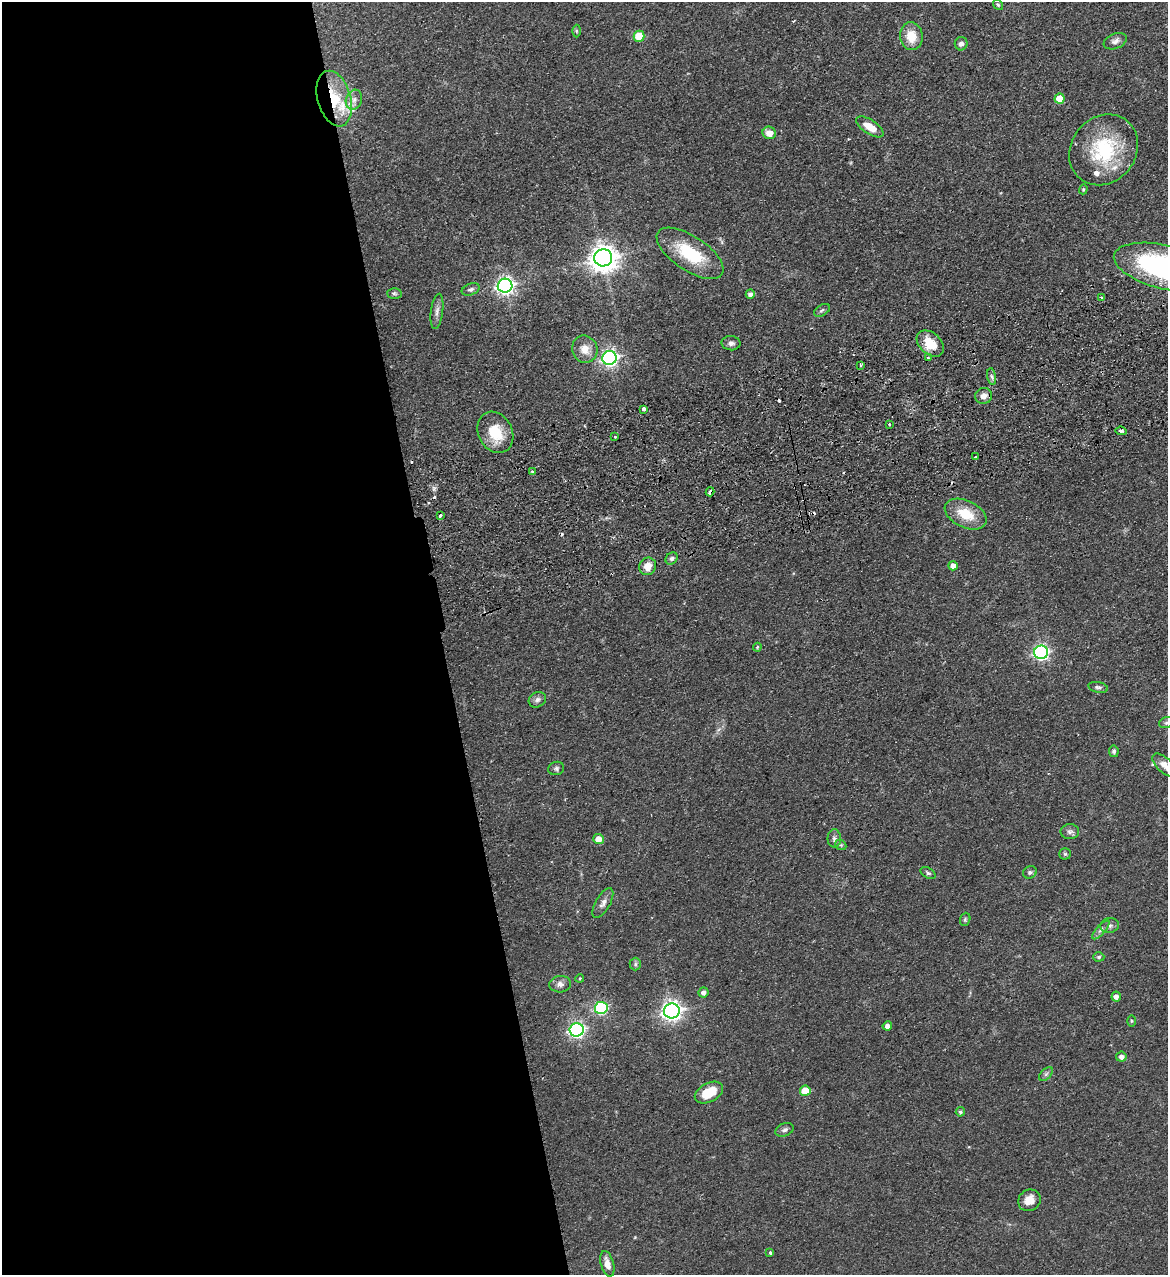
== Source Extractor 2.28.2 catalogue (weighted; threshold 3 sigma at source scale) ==
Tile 9 of 4 x 4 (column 1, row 3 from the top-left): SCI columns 164-1329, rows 1330-2602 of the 5107 x 5203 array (HDU 1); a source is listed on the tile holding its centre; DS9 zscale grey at full resolution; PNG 1170 x 1277 px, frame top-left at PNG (2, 2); each listed source drawn as its Kron ellipse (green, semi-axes under 4 px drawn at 4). Shown black and unused: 38% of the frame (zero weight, under 2 of 3 exposures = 3% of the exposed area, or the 3 px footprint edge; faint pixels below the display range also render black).
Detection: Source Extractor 2.28.2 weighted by HDU 2 'WHT'; one run over the whole footprint, this tile lists its part. Background 0.0555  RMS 0.005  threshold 0.0226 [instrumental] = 3 sigma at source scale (4.5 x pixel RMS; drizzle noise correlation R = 1.50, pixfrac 1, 0.05/0.05 arcsec/px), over >= 5 px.
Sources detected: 94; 8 cosmic-ray / hot-pixel residue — neither listed nor drawn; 3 inside a brighter listed object's ellipse — not listed separately; the other 83 listed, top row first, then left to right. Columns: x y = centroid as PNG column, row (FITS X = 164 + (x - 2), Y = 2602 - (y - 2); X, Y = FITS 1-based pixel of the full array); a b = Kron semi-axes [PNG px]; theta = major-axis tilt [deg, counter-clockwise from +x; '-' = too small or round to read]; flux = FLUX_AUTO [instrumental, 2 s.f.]
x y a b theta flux
998 5 6 4 -53 0.66
576 31 6 4 -89 0.69
639 36 5 5 - 16
911 36 14 11 -83 9.1
1115 41 12 7 21 2.1
961 44 7 6 - 1.8
334 99 28 16 -74 20
1060 99 5 5 - 9.5
354 100 10 8 71 2.9
870 127 15 7 -33 6.7
769 133 7 6 - 4.6
1104 150 37 32 51 36
1083 189 5 4 - 0.59
690 253 38 17 -34 24
603 258 9 8 - 580
1165 267 53 22 -13 100
505 286 7 7 - 190
471 289 9 5 21 1.5
394 293 7 5 0 0.93
750 294 4 4 - 1.9
1101 298 3 2 - 0.74
822 310 9 5 31 1
437 311 18 6 82 2.6
731 343 9 7 -7 1.9
930 343 16 10 -42 10
585 349 14 12 -69 6
609 358 7 7 - 150
928 358 3 3 - 0.88
860 365 3 2 - 0.66
992 376 8 4 -81 1.2
984 396 8 8 - 3.3
644 409 3 3 - 8.3
889 424 3 2 - 0.6
1121 431 5 3 - 1.2
495 432 21 17 -63 14
615 437 3 2 - 0.56
975 457 3 3 - 2.3
532 472 3 3 - 1.3
710 492 4 3 - 3.4
966 514 22 13 -26 13
440 515 4 2 - 0.68
672 558 7 5 46 1.4
648 566 9 8 - 5.2
953 566 5 4 - 3.2
757 647 4 3 - 0.59
1041 652 7 6 - 120
1098 687 10 5 -12 1.2
537 700 9 7 29 1.9
1166 723 7 5 19 1.1
1114 751 6 5 - 1.1
1164 765 15 7 -43 3.9
556 768 8 6 15 1.2
1070 832 9 7 3 1.7
834 838 9 7 -90 1.6
598 839 5 5 - 5.4
841 845 6 4 -44 0.76
1065 854 5 5 - 0.85
1030 872 7 6 - 1.2
928 873 8 5 -32 1
603 903 17 7 60 2.7
965 919 7 5 70 0.77
1110 925 9 7 11 1.7
1101 930 12 4 48 1.7
1099 957 5 4 - 0.78
635 964 6 5 - 0.98
580 978 4 3 - 0.48
560 984 11 8 4 2.4
703 992 5 5 - 2
1116 997 5 4 - 2.3
601 1008 6 6 - 54
672 1011 8 7 - 260
1131 1021 6 4 -90 0.57
887 1026 5 4 - 2.2
577 1030 7 6 - 130
1121 1057 5 5 - 2
1046 1074 8 5 45 1.1
805 1091 5 5 - 10
709 1093 15 9 28 11
960 1112 5 4 - 0.92
784 1130 9 6 23 1.5
1029 1200 12 10 35 5.5
770 1253 3 3 - 1.3
607 1264 13 6 -75 3.9
Overlapping masked pixels (flux is a lower limit): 2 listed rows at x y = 334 99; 710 492
Isophote crosses this tile's border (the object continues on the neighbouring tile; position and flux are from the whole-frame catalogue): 3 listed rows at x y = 1165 267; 1166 723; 1164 765